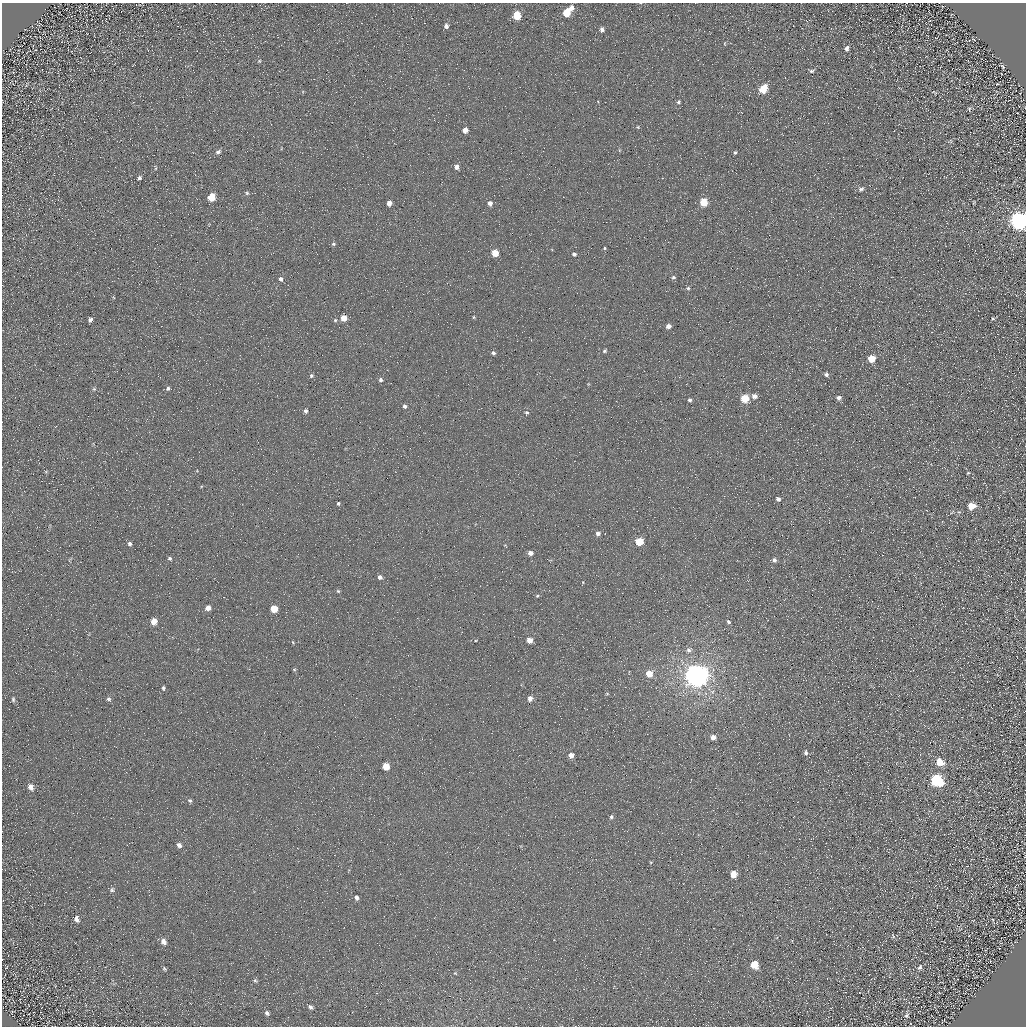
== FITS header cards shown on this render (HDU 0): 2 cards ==
NAXIS1  =                 1024 / Required FITS header
NAXIS2  =                 1024 / Required FITS header

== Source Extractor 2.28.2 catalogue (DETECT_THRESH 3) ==
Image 1024 x 1024 px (HDU 0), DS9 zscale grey, 1 PNG px = 1 image px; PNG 1028 x 1028 px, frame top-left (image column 1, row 1024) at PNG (2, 3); no overlay
Background 4.41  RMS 8.7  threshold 26.1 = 3 sigma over >= 5 px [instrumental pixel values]
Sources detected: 115; all 115 listed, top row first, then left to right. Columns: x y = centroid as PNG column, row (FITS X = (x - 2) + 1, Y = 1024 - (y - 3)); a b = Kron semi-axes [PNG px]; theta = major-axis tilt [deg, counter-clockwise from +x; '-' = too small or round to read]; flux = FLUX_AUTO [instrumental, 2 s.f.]
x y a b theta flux
571 8 6 6 - 3000
567 13 6 5 - 14000
517 16 6 5 - 18000
446 26 6 5 - 1900
602 30 5 5 - 1800
725 43 5 3 - 450
846 48 7 6 - 1800
259 61 5 4 - 750
1002 66 6 3 -46 770
811 71 7 4 2 1100
1002 74 2 2 - 390
763 89 6 5 - 16000
934 92 8 4 -38 770
678 102 6 5 - 1200
969 109 5 5 - 830
638 127 5 4 - 620
465 130 5 4 - 4800
218 152 7 5 17 1800
735 152 4 3 - 860
456 167 5 5 - 2700
156 168 6 3 71 640
139 178 5 4 - 1200
861 189 7 5 29 1300
247 193 5 5 - 940
211 197 6 5 - 12000
704 202 5 5 - 16000
389 203 5 4 - 4000
490 203 5 5 - 2600
1019 221 8 7 - 350000
333 244 6 5 - 1100
604 248 4 3 - 610
495 253 5 5 - 11000
574 254 4 4 - 1700
673 277 5 5 - 1300
281 279 6 5 - 1800
688 288 5 5 - 900
474 317 4 4 - 630
344 318 5 5 - 7400
993 318 4 3 - 560
90 320 5 4 - 1900
335 320 5 4 - 800
668 326 5 4 - 3400
605 351 5 4 - 1200
493 353 5 4 - 1500
872 359 5 5 - 11000
826 375 5 4 - 1500
311 376 6 5 - 1200
380 380 5 5 - 1500
168 388 6 5 - 1200
94 389 6 5 - 900
754 396 5 5 - 3300
839 398 5 5 - 2000
745 399 5 5 - 21000
690 400 5 4 - 1400
405 406 5 5 - 1500
306 411 5 4 - 1500
527 413 6 5 - 1200
968 473 4 3 - 620
778 499 5 4 - 1700
338 503 4 3 - 870
971 506 8 6 10 7600
598 534 5 4 - 2100
639 541 5 5 - 18000
130 544 6 5 - 1600
531 553 5 4 - 2800
170 558 6 5 - 1100
774 560 5 5 - 1700
380 577 4 4 - 2200
338 591 5 5 - 800
537 596 4 4 - 700
208 608 5 4 - 4900
274 609 5 5 - 14000
154 621 5 5 - 7100
728 622 5 5 - 1400
475 640 4 3 - 460
529 640 5 4 - 5300
293 642 5 4 - 620
689 650 8 7 - 2300
294 670 5 4 - 690
649 674 5 5 - 10000
696 676 7 7 - 850000
163 688 6 5 - 1100
607 694 5 4 - 690
530 698 5 4 - 3500
13 699 6 4 -89 930
109 699 7 6 - 1300
713 737 5 5 - 3200
806 753 6 5 - 1500
571 755 5 5 - 4200
940 762 8 7 - 9200
386 766 5 5 - 12000
937 780 8 7 - 72000
31 787 8 6 -64 3400
190 801 6 5 - 1200
611 817 6 5 - 1200
179 845 6 5 - 2100
651 862 4 4 - 600
733 874 6 5 - 7000
30 884 2 2 - 250
112 890 7 6 - 1300
356 897 5 4 - 1800
77 919 8 6 -71 2600
973 920 5 3 - 390
993 920 4 2 - 440
969 935 2 2 - 340
893 936 7 4 -55 900
163 941 7 6 - 3300
754 965 6 6 - 12000
920 967 9 6 49 1600
164 968 6 4 -52 910
455 973 5 4 - 580
255 980 6 4 -42 970
310 1007 7 5 -34 1600
267 1013 5 5 - 1500
907 1015 6 4 58 1100
At the frame edge (FLAGS 8, measured only in part): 1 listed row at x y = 1019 221